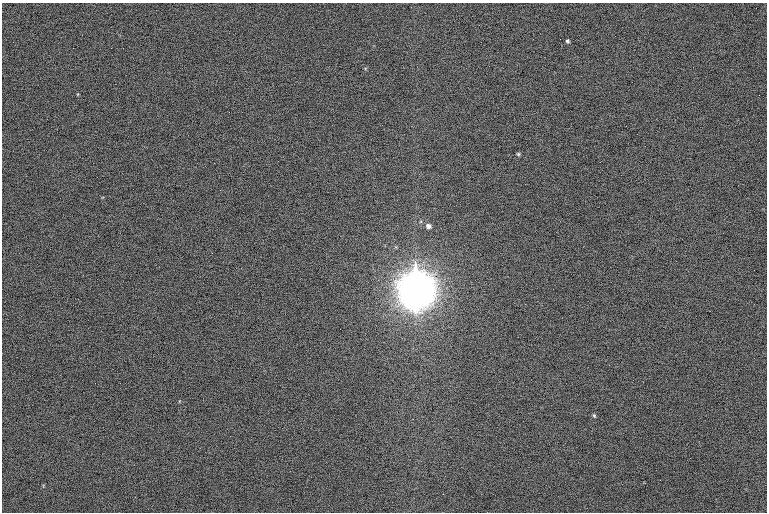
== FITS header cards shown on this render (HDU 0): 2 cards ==
NAXIS1  =                 1530 /
NAXIS2  =                 1020 /

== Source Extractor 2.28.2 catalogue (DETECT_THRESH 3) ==
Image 1530 x 1020 px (HDU 0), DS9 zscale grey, zoomed out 1/2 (1 PNG px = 2 x 2 image px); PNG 769 x 514 px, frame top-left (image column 2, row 1019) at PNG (2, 3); no overlay
Background 108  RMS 9.9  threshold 29.6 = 3 sigma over >= 5 px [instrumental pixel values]
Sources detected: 11; all 11 listed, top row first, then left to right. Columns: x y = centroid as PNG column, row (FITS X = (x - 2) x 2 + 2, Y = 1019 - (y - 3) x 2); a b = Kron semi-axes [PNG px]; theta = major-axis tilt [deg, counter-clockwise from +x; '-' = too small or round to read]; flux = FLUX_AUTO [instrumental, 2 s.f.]
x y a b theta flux
567 41 5 4 - 4.1e+03
365 68 4 3 - 1.8e+03
78 94 4 3 - 1.4e+03
518 154 7 4 -13 4.1e+03
102 197 4 3 - 1.6e+03
421 221 4 4 - 2.1e+03
428 226 5 5 - 1.1e+04
415 284 32 8 -89 3.7e+07
179 401 4 4 - 1.7e+03
594 415 5 4 - 4.2e+03
43 486 4 3 - 2.0e+03